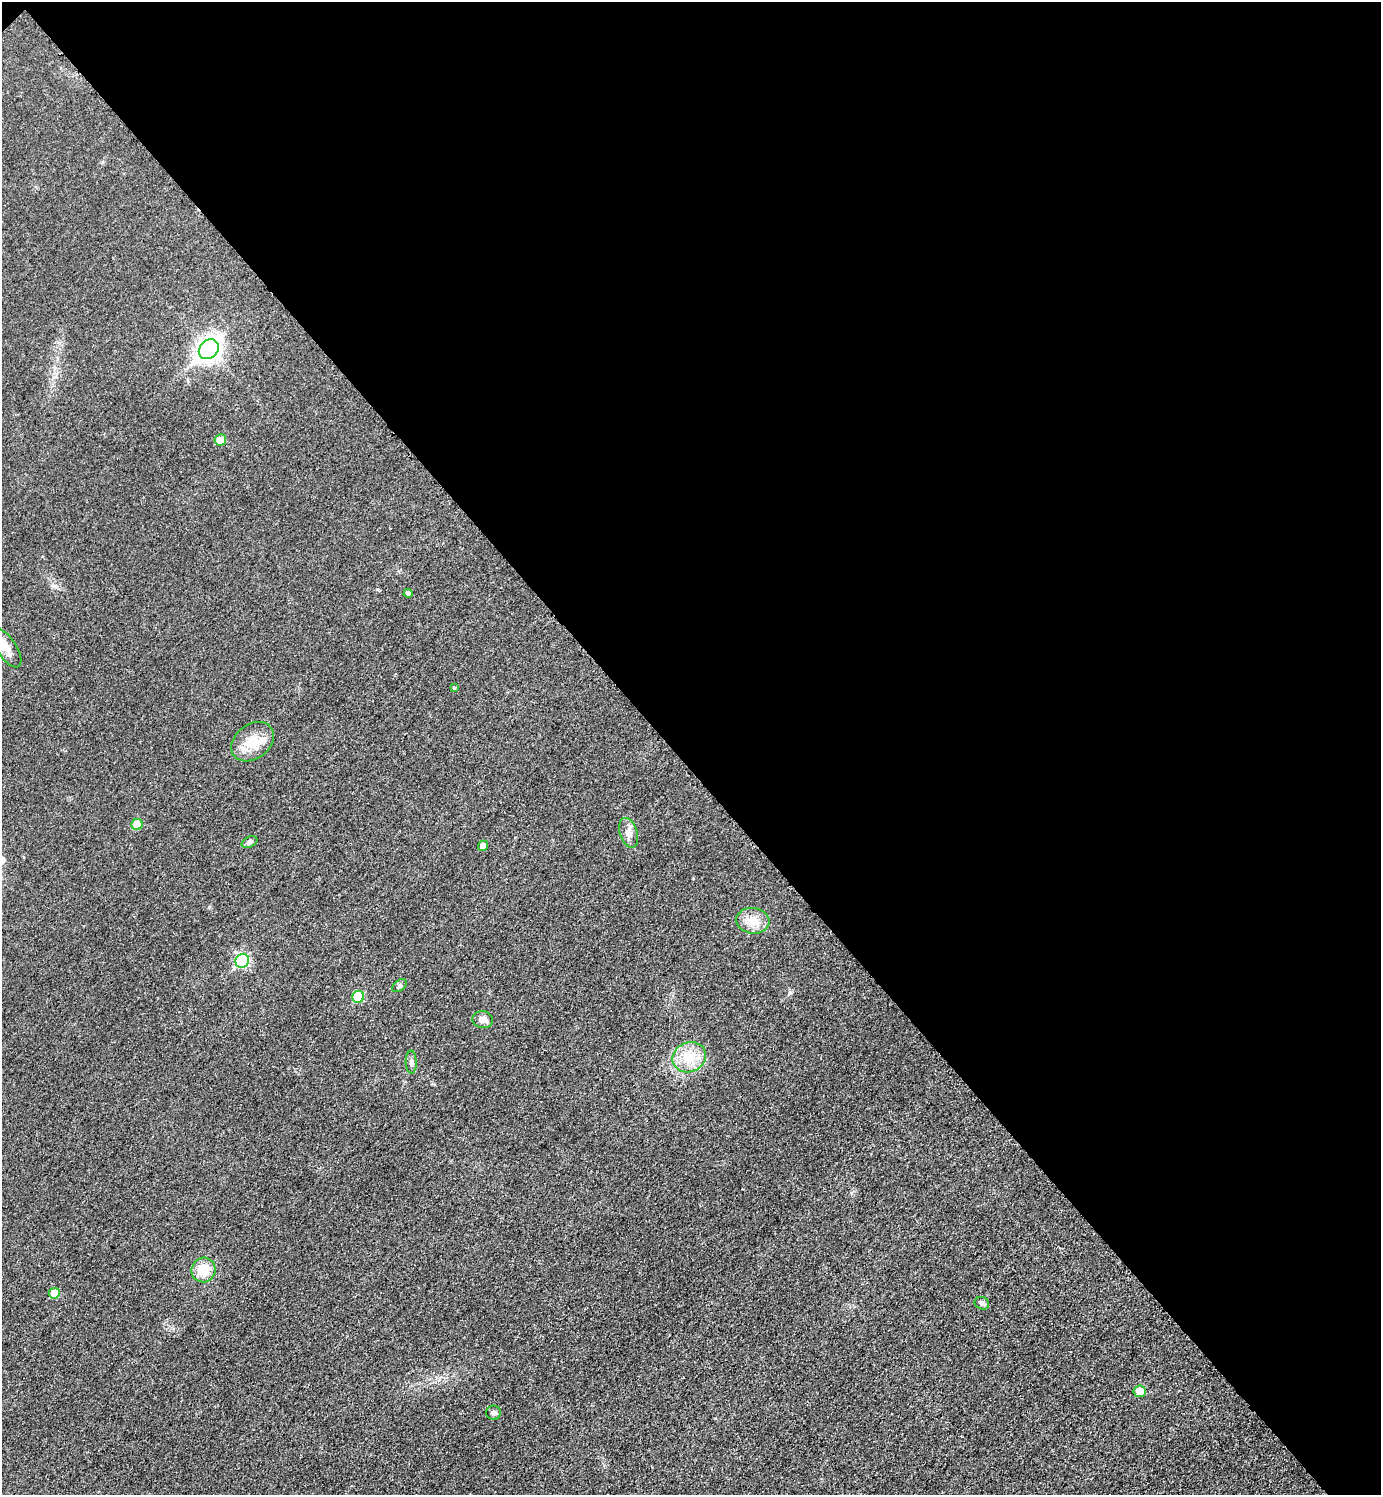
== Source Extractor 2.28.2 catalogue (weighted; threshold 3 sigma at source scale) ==
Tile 3 of 4 x 4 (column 3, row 1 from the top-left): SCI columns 3072-4450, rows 4488-5980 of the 5995 x 5997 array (HDU 1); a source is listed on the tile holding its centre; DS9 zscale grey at full resolution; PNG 1383 x 1497 px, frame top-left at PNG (2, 2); each listed source drawn as its Kron ellipse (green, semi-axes under 4 px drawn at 4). Shown black and unused: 51% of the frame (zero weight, under 3 of 4 exposures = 1% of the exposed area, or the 3 px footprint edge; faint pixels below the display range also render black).
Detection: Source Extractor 2.28.2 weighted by HDU 2 'WHT'; one run over the whole footprint, this tile lists its part. Background 0.0342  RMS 0.006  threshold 0.0268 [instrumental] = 3 sigma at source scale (4.5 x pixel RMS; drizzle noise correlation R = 1.50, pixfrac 1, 0.05/0.05 arcsec/px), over >= 5 px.
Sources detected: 22; all 22 listed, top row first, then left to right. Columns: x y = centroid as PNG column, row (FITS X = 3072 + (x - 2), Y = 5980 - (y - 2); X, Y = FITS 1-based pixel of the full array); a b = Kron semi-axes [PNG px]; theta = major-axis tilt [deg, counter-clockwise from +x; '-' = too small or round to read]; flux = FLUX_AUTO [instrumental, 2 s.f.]
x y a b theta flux
209 349 11 8 42 410
220 440 6 6 - 7.3
408 593 4 4 - 2.1
6 648 23 10 -56 7.2
454 688 4 4 - 0.65
252 742 23 17 37 12
137 824 6 5 - 13
629 833 15 8 -73 4.1
249 842 8 5 27 1.4
483 846 5 5 - 4.5
753 921 17 12 -6 7.9
242 961 7 6 - 57
399 986 8 5 38 1.2
358 997 6 6 - 21
483 1020 10 8 -10 3.5
689 1057 17 14 23 15
411 1062 11 5 -87 1.8
204 1270 12 12 - 12
54 1293 5 5 - 9.5
982 1303 7 6 - 1.8
1140 1391 6 6 - 7.2
494 1413 7 7 - 1.5
Unlisted compact peaks at least as high as the median listed source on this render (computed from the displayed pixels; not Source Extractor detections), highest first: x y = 377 589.